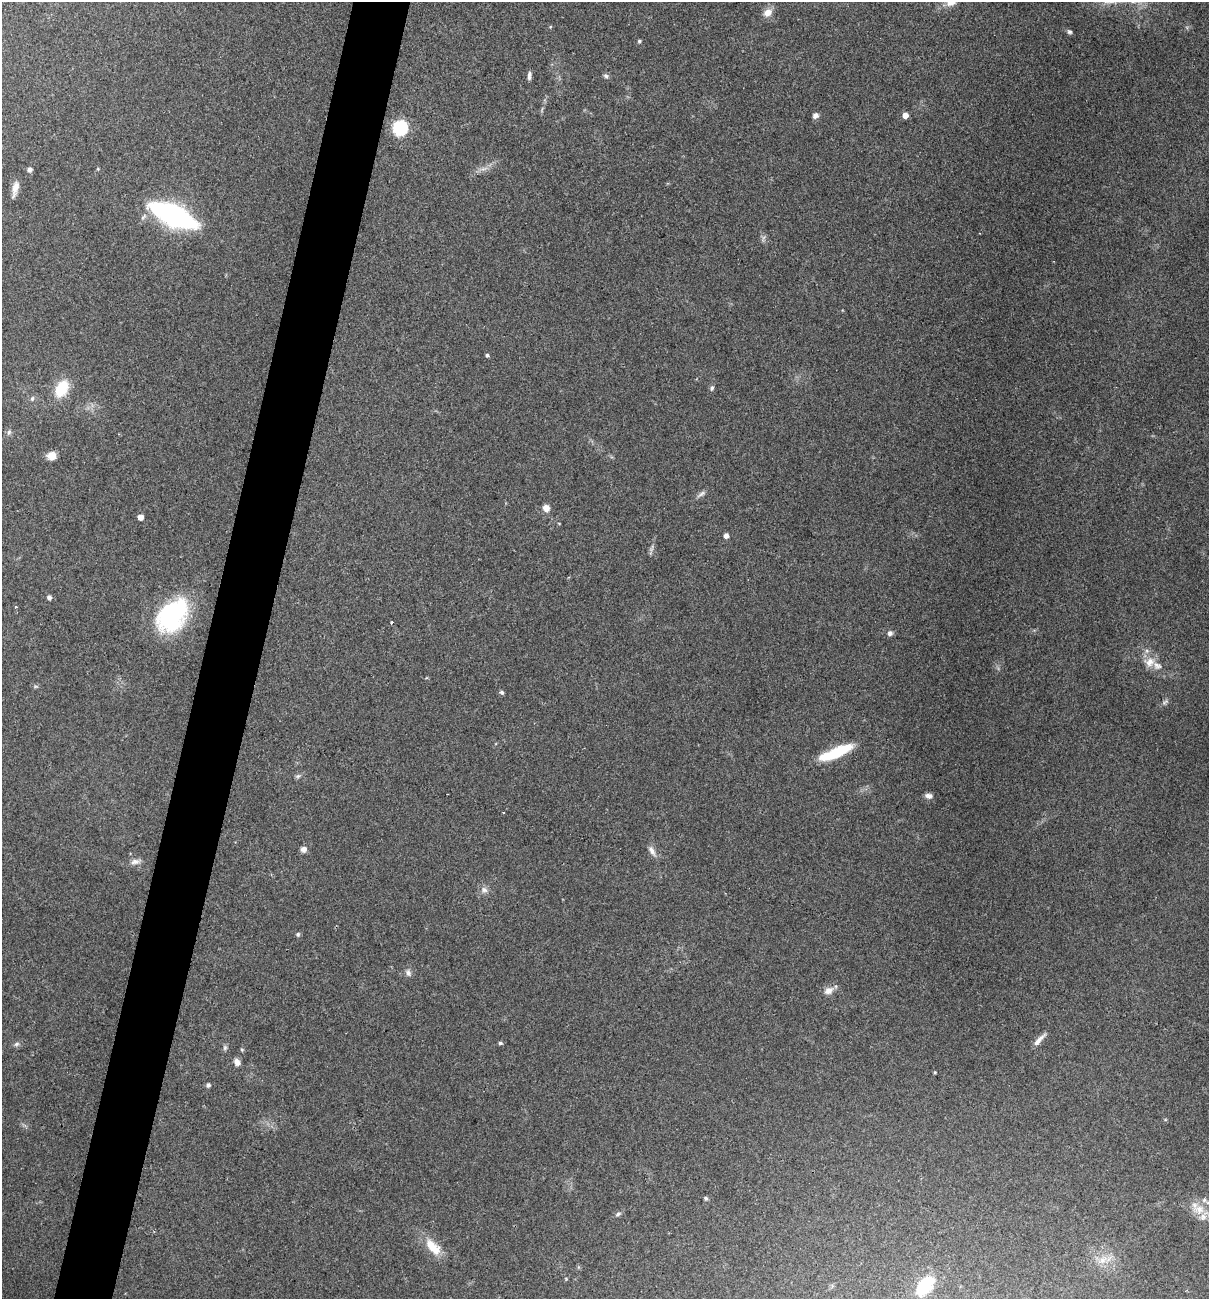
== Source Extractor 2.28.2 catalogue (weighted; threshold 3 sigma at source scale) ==
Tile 7 of 4 x 4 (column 3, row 2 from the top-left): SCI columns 2541-3747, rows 2595-3891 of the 5204 x 5188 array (HDU 1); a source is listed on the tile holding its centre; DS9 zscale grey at full resolution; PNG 1211 x 1301 px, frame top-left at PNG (2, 2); no overlay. Shown black and unused: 5% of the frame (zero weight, under 2 of 3 exposures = <1% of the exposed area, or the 3 px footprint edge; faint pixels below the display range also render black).
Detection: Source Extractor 2.28.2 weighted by HDU 2 'WHT'; one run over the whole footprint, this tile lists its part. Background 0.0979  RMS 0.0095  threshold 0.0429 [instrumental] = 3 sigma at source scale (4.5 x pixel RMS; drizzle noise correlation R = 1.50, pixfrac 1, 0.05/0.05 arcsec/px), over >= 5 px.
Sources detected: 57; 1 inside a brighter object's white glare — not listed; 2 inside a brighter listed object's ellipse — not listed separately; the other 54 listed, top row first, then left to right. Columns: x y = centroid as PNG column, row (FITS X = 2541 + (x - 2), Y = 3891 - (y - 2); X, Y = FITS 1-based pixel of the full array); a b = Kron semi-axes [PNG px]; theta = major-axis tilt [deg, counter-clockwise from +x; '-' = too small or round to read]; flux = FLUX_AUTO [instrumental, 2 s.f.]
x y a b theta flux
951 2 16 9 26 9
768 12 12 9 37 7.7
1069 32 6 5 - 2
639 41 5 4 - 1.4
529 75 10 4 84 3.3
606 76 8 6 -42 2.4
815 115 6 5 - 5
905 115 5 5 - 6.8
400 128 8 8 - 99
29 169 5 5 - 3.3
483 169 10 4 15 3.4
15 188 19 6 77 7.5
174 217 42 19 -18 170
487 355 5 4 - 1.7
62 388 18 12 61 31
712 388 7 5 71 2.1
32 399 7 5 74 2
9 432 7 5 48 2.1
51 456 11 10 - 7
701 494 14 5 33 3.3
546 508 7 6 - 7.3
140 517 5 4 - 6.7
726 536 5 4 - 4.6
49 597 5 4 - 3.2
16 607 4 3 - 0.99
172 615 35 23 51 130
391 622 4 3 - 1.2
890 633 6 6 - 3.3
1150 662 15 13 8 12
502 692 5 5 - 2.2
1165 702 11 5 40 2.6
836 752 39 10 23 42
298 776 7 5 21 2
929 796 9 6 -8 4
303 849 7 7 - 4.5
652 851 15 7 -60 5.4
135 862 13 7 8 5
484 890 10 8 -20 4.4
298 934 6 5 - 1.6
408 973 9 7 -61 3.5
829 990 13 9 30 6.5
1039 1040 20 5 46 6
500 1043 5 3 - 1.8
16 1044 8 5 27 2.2
225 1048 7 5 70 2
237 1062 8 6 -58 4.9
935 1072 4 3 - 0.87
208 1085 5 5 - 2.6
705 1198 5 5 - 1.7
1199 1209 18 13 5 15
618 1214 8 4 31 2.1
433 1247 27 13 -47 19
1103 1260 14 7 30 7.7
925 1286 16 10 50 56
Isophote crosses this tile's border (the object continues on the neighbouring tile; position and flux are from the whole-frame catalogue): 2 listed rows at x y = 951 2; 1199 1209